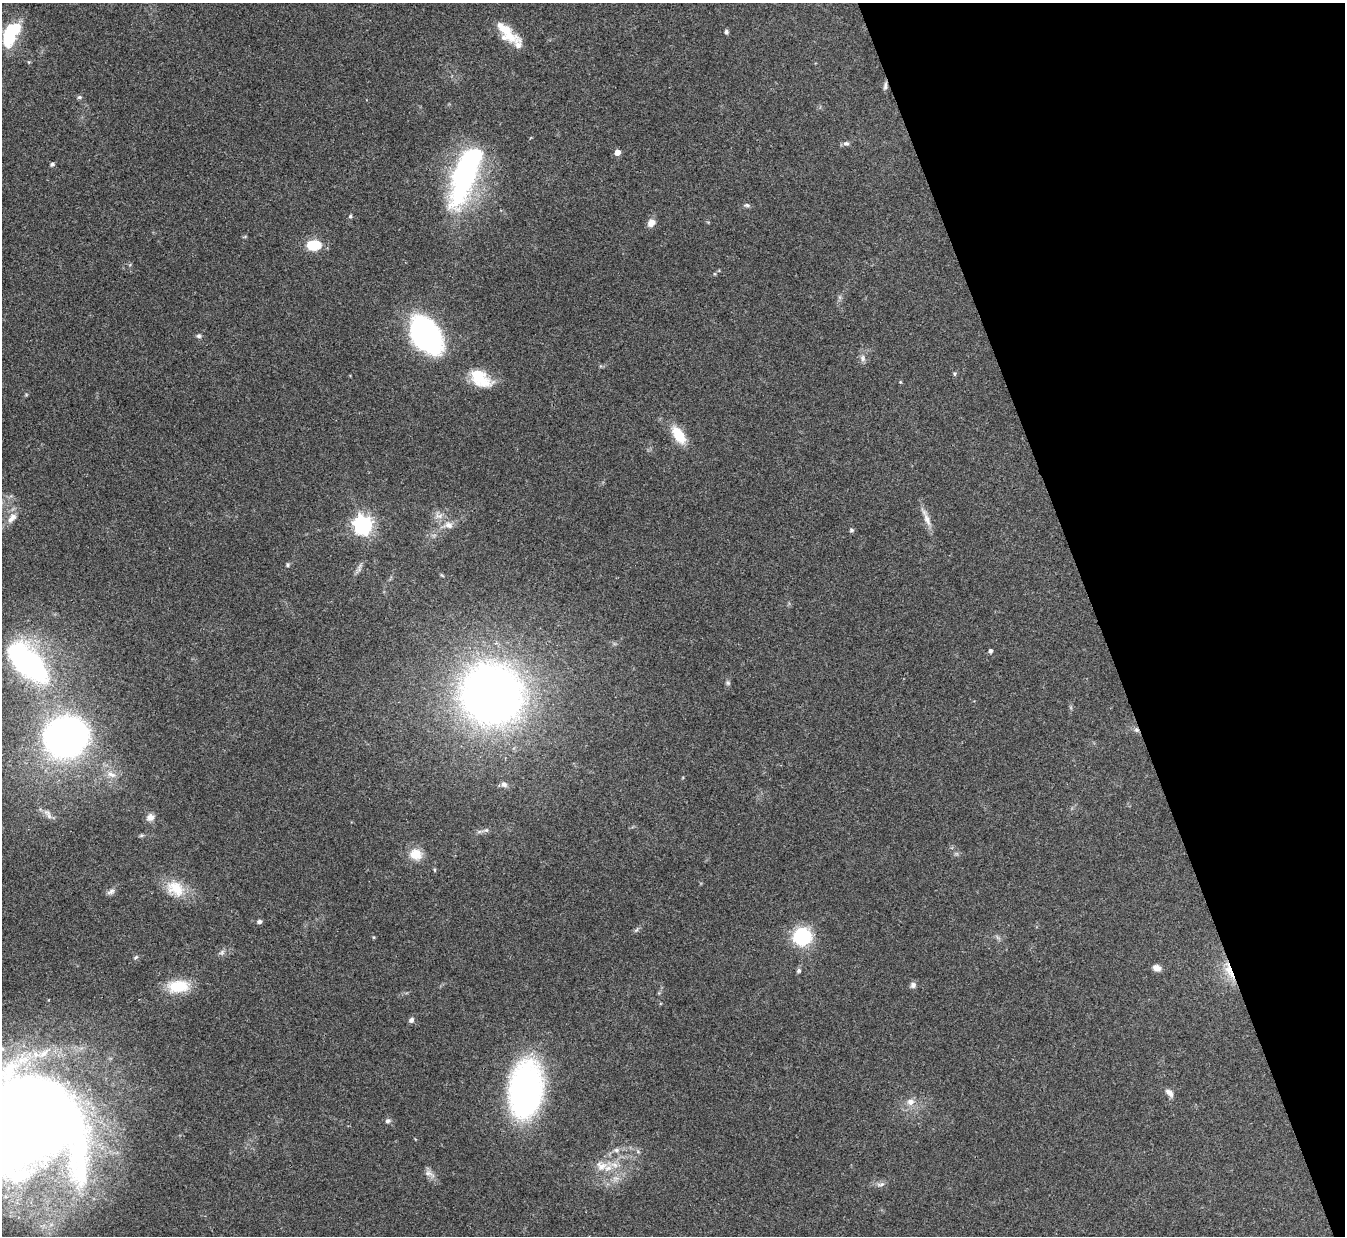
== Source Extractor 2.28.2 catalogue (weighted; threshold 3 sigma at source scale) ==
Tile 12 of 4 x 4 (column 4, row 3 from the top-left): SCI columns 4032-5374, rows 1385-2618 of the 5378 x 5363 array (HDU 1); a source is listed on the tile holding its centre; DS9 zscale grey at full resolution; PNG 1347 x 1238 px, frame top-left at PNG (2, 3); no overlay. Shown black and unused: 18% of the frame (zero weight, under 3 of 4 exposures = <1% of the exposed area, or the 3 px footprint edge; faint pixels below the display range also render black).
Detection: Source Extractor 2.28.2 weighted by HDU 2 'WHT'; one run over the whole footprint, this tile lists its part. Background 0.0961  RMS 0.006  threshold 0.0271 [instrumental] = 3 sigma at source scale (4.5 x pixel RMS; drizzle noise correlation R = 1.50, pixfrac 1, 0.05/0.05 arcsec/px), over >= 5 px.
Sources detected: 68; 2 inside a brighter object's white glare — not listed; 4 inside a brighter listed object's ellipse — not listed separately; the other 62 listed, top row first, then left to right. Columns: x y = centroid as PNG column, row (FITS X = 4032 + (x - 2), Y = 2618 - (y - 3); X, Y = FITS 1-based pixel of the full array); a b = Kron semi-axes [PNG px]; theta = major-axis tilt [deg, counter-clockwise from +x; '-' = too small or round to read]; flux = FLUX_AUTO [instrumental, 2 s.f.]
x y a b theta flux
504 29 29 16 -45 13
10 31 27 17 64 28
726 32 6 4 -87 1.2
885 86 11 5 83 1.6
79 97 6 4 20 1
846 143 8 6 -7 1.6
617 152 5 4 - 5.6
52 164 5 4 - 1.1
463 174 73 25 80 110
747 205 8 5 -11 1.3
350 216 5 4 - 0.84
651 223 8 7 - 4.9
314 245 12 8 0 21
426 334 29 19 -55 170
199 336 6 6 - 1.3
862 358 10 7 -77 2.3
954 374 6 5 - 0.93
480 379 28 17 -34 18
900 382 4 4 - 0.53
679 435 20 10 -56 16
12 518 17 8 47 5
926 518 29 6 -68 5.6
363 525 7 7 - 290
449 525 11 9 -15 3.9
852 530 6 5 - 0.97
288 565 5 5 - 0.97
359 568 16 2 77 1.3
990 651 4 4 - 1.5
28 663 27 14 -43 210
728 683 6 6 - 1
492 694 42 41 - 520
1136 730 8 5 -20 1.6
66 737 29 25 15 330
111 774 13 8 -24 4.5
504 784 8 7 - 2.1
49 816 10 6 -74 2.3
150 817 10 8 34 3.5
486 830 6 5 - 1.2
141 835 6 4 1 0.87
416 854 15 13 -24 9.5
176 888 25 18 -33 16
111 892 12 6 26 2.1
259 921 6 5 - 1.6
803 936 13 12 - 56
222 952 9 5 30 1.6
136 957 7 4 36 0.88
1157 968 10 7 -21 3.5
799 970 6 5 - 1.3
1229 971 27 8 -67 9.7
913 985 8 7 - 2
178 986 25 14 2 18
411 1020 6 6 - 2
525 1089 38 22 81 220
1169 1093 12 7 -44 2.9
910 1102 10 8 18 3.9
387 1121 7 6 - 1.6
29 1123 99 97 -30 1100
616 1150 7 6 - 1.9
638 1152 6 4 -19 0.9
601 1166 18 12 -3 8.6
429 1174 18 6 -28 2.9
881 1184 11 5 7 2
Overlapping masked pixels (flux is a lower limit): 3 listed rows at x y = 885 86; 1136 730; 1229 971
Isophote crosses this tile's border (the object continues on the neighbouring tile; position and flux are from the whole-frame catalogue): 1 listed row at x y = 29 1123